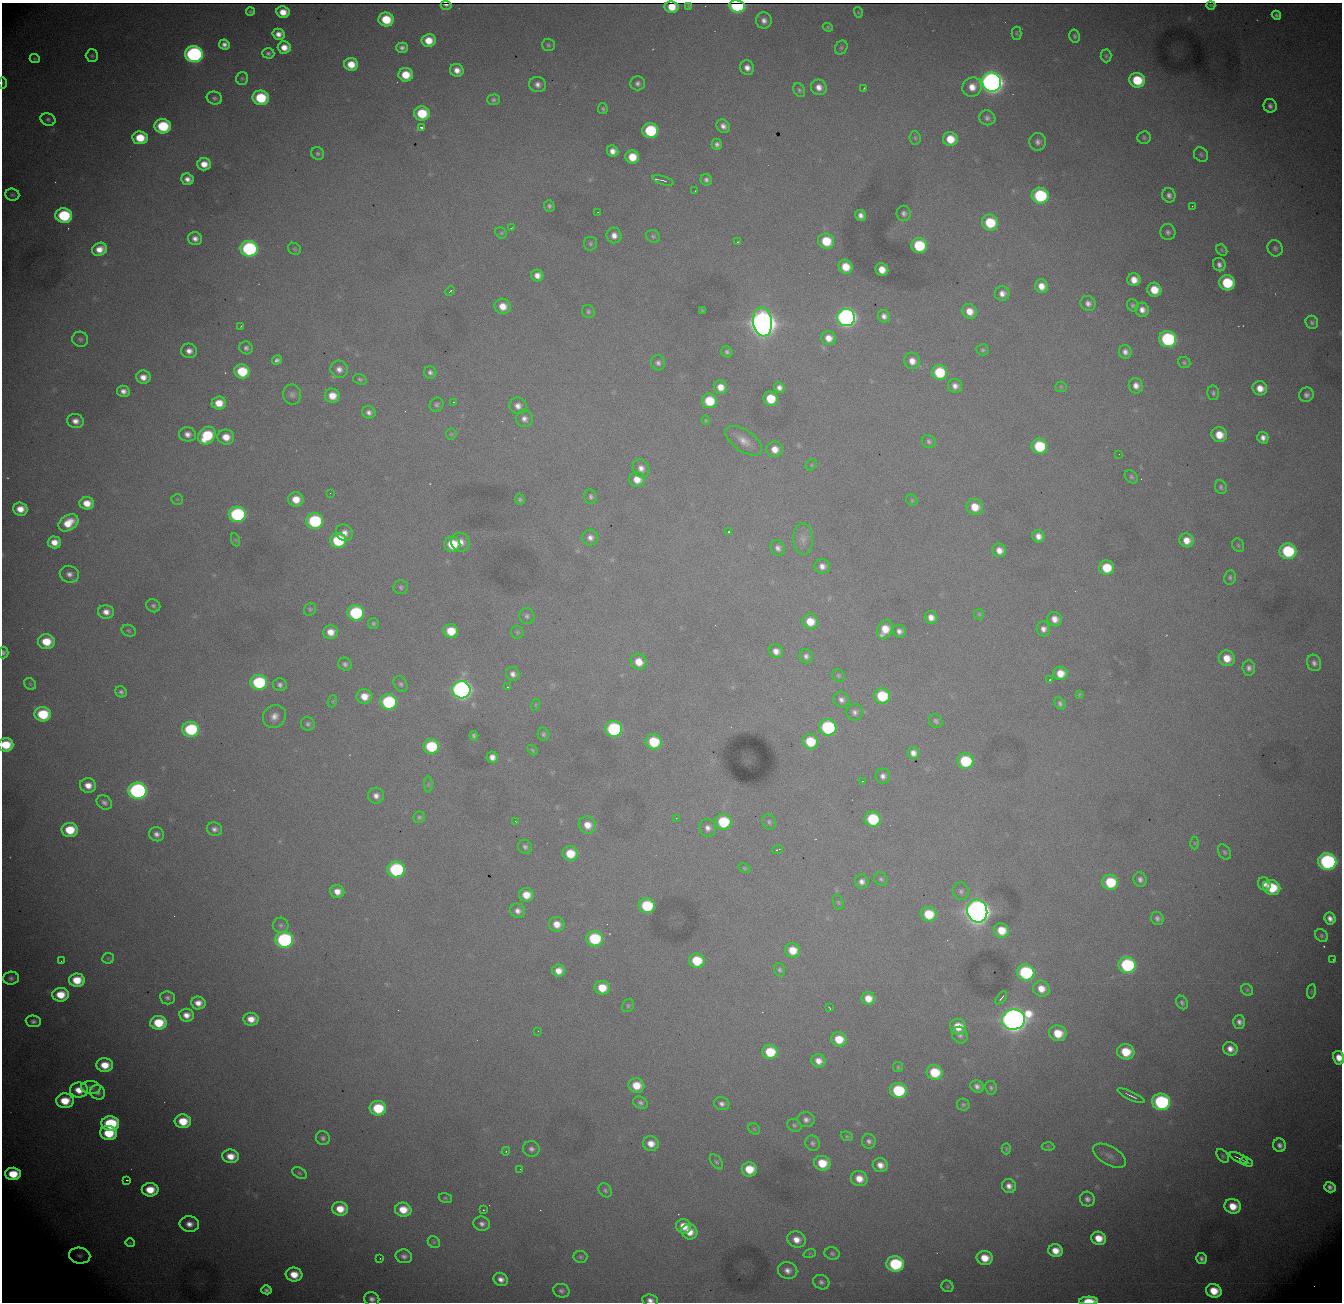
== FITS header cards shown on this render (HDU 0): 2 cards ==
NAXIS1  = 1340
NAXIS2  = 1300

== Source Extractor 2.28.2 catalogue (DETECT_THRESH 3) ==
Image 1340 x 1300 px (HDU 0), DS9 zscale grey, 1 PNG px = 1 image px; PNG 1344 x 1304 px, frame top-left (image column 1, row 1300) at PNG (2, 3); each listed source drawn as its Kron ellipse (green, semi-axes under 4 px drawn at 4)
Background 3200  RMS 33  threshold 100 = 3 sigma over >= 5 px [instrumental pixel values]
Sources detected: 437; all 437 listed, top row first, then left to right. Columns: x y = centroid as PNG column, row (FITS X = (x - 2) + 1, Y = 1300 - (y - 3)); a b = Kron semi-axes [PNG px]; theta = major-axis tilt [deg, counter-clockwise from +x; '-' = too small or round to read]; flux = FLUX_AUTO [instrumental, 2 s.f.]
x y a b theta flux
446 5 5 2 - 5.4e+03
1211 5 4 2 - 3.1e+03
688 6 3 2 - 1.9e+03
737 6 8 6 -10 2.5e+05
672 7 7 5 -8 2.0e+04
250 12 4 4 - 3.9e+03
283 12 6 6 - 3.0e+04
858 12 5 3 - 2.5e+03
1276 15 5 4 - 5.8e+03
386 19 7 7 - 7.8e+04
764 21 8 7 - 1.3e+04
828 27 5 4 - 2.8e+03
1017 33 6 5 - 3.4e+03
278 34 6 5 - 1.7e+04
1075 36 6 5 - 5.0e+03
429 41 7 6 - 4.0e+04
224 44 5 5 - 1.1e+04
548 45 6 6 - 4.7e+03
284 47 6 6 - 2.6e+04
402 48 6 5 - 8.6e+03
841 48 7 6 - 4.8e+03
268 53 6 5 - 5.4e+03
194 54 9 8 - 7.4e+05
92 56 6 6 - 4.4e+03
1106 56 6 5 - 3.9e+03
35 59 5 4 - 3.5e+03
351 64 7 6 - 3.9e+04
747 68 7 7 - 1.6e+04
457 70 7 6 - 1.9e+04
406 75 7 6 - 5.5e+04
242 78 6 6 - 4.2e+03
1137 80 8 7 - 9.9e+04
992 82 10 9 - 2.4e+06
3 83 6 4 89 2.7e+03
638 83 7 7 - 8.0e+03
538 85 8 7 - 1.2e+04
819 87 8 7 - 1.9e+04
972 87 10 9 - 3.1e+04
864 88 3 2 - 1.4e+03
799 90 7 5 -63 5.1e+03
214 98 8 6 -16 6.0e+03
261 98 8 7 - 1.3e+05
493 100 6 5 - 5.8e+03
1270 106 7 6 - 9.1e+03
603 109 5 5 - 4.5e+03
422 113 8 7 - 9.1e+04
987 118 8 7 - 8.7e+03
48 119 7 6 - 6.3e+03
163 126 8 7 - 1.5e+05
723 126 7 6 - 1.2e+04
421 127 3 3 - 4.7e+03
650 131 8 7 - 1.9e+05
140 138 8 6 -7 6.5e+04
915 138 7 5 -85 4.5e+03
1144 138 7 6 - 5.1e+03
950 139 7 7 - 5.0e+04
1038 142 9 8 - 1.1e+04
717 144 5 5 - 8.1e+03
613 151 6 5 - 1.6e+04
318 153 7 6 - 5.4e+03
1201 154 8 6 -46 5.6e+03
632 157 7 6 - 5.1e+04
204 164 7 6 - 2.8e+04
187 179 6 5 - 1.4e+04
663 180 11 3 -16 5.5e+03
706 180 6 5 - 7.6e+03
695 191 2 2 - 5.6e+03
12 195 7 6 - 4.7e+03
1169 195 7 6 - 9.4e+03
1040 196 8 8 - 2.4e+05
549 206 5 5 - 5.7e+03
1192 206 2 2 - 1.3e+03
598 212 2 2 - 1.7e+03
904 213 7 7 - 8.5e+03
64 215 8 7 - 2.0e+05
861 215 6 5 - 1.3e+04
990 223 8 8 - 1.0e+05
512 228 4 2 - 1.5e+03
1168 232 8 7 - 8.4e+03
501 233 6 5 - 3.3e+03
614 235 8 7 - 1.7e+04
653 236 7 6 - 4.3e+03
195 239 7 6 - 1.4e+04
826 241 8 7 - 8.0e+04
737 242 2 2 - 1.6e+03
590 244 7 6 - 4.7e+03
919 246 8 7 - 1.4e+05
1275 248 8 7 - 7.1e+03
99 249 8 6 23 2.7e+04
249 249 8 8 - 3.9e+05
295 249 7 5 -37 4.1e+03
1222 250 6 5 - 2.9e+03
1219 265 7 6 - 1.0e+04
845 267 7 6 - 4.6e+04
882 270 6 6 - 3.0e+04
537 275 6 6 - 1.7e+04
1134 280 6 6 - 2.7e+04
1227 283 8 7 - 1.3e+05
1041 286 7 6 - 2.6e+04
1154 290 7 7 - 5.1e+04
450 291 5 2 - 5.8e+03
1002 294 7 7 - 1.6e+04
1088 303 8 7 - 1.1e+04
1133 305 6 5 - 4.8e+03
503 306 8 7 - 3.1e+04
702 310 3 2 - 1.8e+03
1142 310 7 6 - 1.6e+04
970 311 8 7 - 2.9e+04
588 312 7 6 - 5.3e+03
884 316 6 5 - 1.1e+04
846 317 9 8 - 1.2e+06
762 322 14 9 -84 4.6e+06
1312 322 6 6 - 6.4e+03
241 326 3 2 - 1.5e+03
829 338 7 7 - 2.4e+04
80 339 8 7 - 6.7e+03
1168 339 8 8 - 3.2e+05
246 348 7 6 - 7.7e+03
983 350 6 5 - 4.8e+03
189 351 8 7 - 1.6e+04
727 352 6 5 - 6.1e+03
1125 352 7 6 - 1.2e+04
277 360 5 4 - 6.8e+03
912 361 8 7 - 2.3e+04
1184 362 6 5 - 4.4e+03
658 363 7 7 - 8.6e+03
339 369 9 8 - 1.5e+04
242 371 8 7 - 9.6e+04
430 372 6 6 - 7.8e+03
939 372 8 7 - 1.2e+05
143 377 7 6 - 2.0e+04
360 379 7 5 -19 4.1e+03
955 386 7 7 - 1.4e+04
1136 386 8 7 - 1.6e+04
721 387 7 6 - 2.6e+04
779 387 5 5 - 1.0e+04
1061 387 6 5 - 3.7e+03
1260 388 7 7 - 2.8e+04
123 391 6 5 - 1.3e+04
1213 393 7 6 - 5.5e+03
292 395 10 9 - 9.4e+03
1306 395 7 7 - 9.3e+03
332 396 7 7 - 3.4e+04
770 399 7 7 - 7.1e+04
709 401 7 7 - 8.4e+04
453 402 2 2 - 1.4e+03
219 403 7 6 - 3.9e+04
436 405 7 6 - 6.2e+03
518 406 9 8 - 1.5e+04
369 412 7 6 - 9.5e+03
524 419 8 8 - 1.2e+04
706 420 5 3 - 2.1e+03
75 421 8 7 - 1.7e+04
187 434 8 7 - 1.4e+04
451 434 5 5 - 3.7e+03
1219 435 8 7 - 4.2e+04
207 436 9 7 47 1.2e+05
226 437 8 7 - 3.1e+04
1263 438 6 5 - 1.3e+04
744 441 21 10 -34 3.0e+04
929 441 7 6 - 5.8e+03
1039 446 8 7 - 1.3e+05
775 449 8 8 - 2.5e+04
1119 454 2 2 - 8.6e+02
811 465 6 4 47 3.1e+03
641 468 9 8 - 1.6e+04
1131 477 7 5 -44 4.6e+03
637 479 8 7 - 3.1e+04
1221 487 7 5 -65 5.8e+03
330 493 2 2 - 1.6e+03
591 497 7 6 - 6.0e+03
177 499 5 5 - 3.2e+03
296 499 7 7 - 3.6e+04
520 499 5 4 - 4.4e+03
912 500 6 5 - 3.0e+03
87 503 7 6 - 3.2e+04
975 507 8 8 - 4.3e+04
20 509 7 6 - 3.0e+04
237 514 8 7 - 3.4e+05
314 521 8 8 - 2.3e+05
68 523 11 7 33 4.7e+04
729 532 3 2 - 3.8e+03
344 533 9 8 - 1.7e+04
1038 536 6 6 - 1.7e+04
590 538 8 8 - 1.3e+04
803 539 16 10 -87 1.9e+04
236 540 7 4 -70 3.3e+03
338 540 8 7 - 1.5e+05
1187 540 7 7 - 2.7e+04
54 542 7 6 - 2.5e+04
460 542 9 9 - 2.5e+04
452 544 8 7 - 8.1e+04
1238 545 7 5 -63 4.0e+03
778 548 8 7 - 1.0e+04
999 550 7 6 - 2.0e+04
1288 551 8 8 - 1.9e+05
822 566 7 7 - 1.5e+04
1107 568 7 7 - 7.3e+04
69 574 9 8 - 1.4e+04
1230 577 7 5 79 5.6e+03
401 587 7 7 - 5.5e+03
153 606 7 6 - 5.7e+03
310 609 7 5 60 4.4e+03
106 612 8 7 - 1.8e+04
356 613 8 7 - 2.4e+05
979 614 5 5 - 3.5e+03
527 616 8 7 - 7.4e+03
931 617 6 6 - 1.8e+04
1055 619 7 7 - 2.0e+04
810 622 8 7 - 4.4e+04
373 623 5 5 - 4.2e+03
885 629 10 7 62 4.3e+04
1043 629 7 6 - 1.3e+04
129 631 7 5 -23 3.8e+03
451 631 7 7 - 6.1e+04
899 631 7 6 - 1.1e+04
331 632 7 7 - 2.7e+04
517 632 6 6 - 4.5e+03
46 642 8 7 - 6.1e+04
776 651 7 6 - 1.8e+04
3 653 6 5 - 5.4e+03
806 656 7 6 - 9.3e+03
1227 658 8 7 - 3.8e+04
639 662 8 7 - 3.8e+04
1314 663 8 7 - 9.6e+03
345 664 7 6 - 7.0e+03
1249 668 7 6 - 9.9e+03
1060 673 7 6 - 3.6e+04
513 674 7 6 - 1.2e+04
838 675 6 6 - 4.4e+03
1050 680 3 3 - 4.0e+03
259 682 8 7 - 2.1e+05
30 684 6 5 - 3.6e+03
401 684 8 6 -63 6.3e+03
280 685 7 6 - 7.5e+03
508 687 3 2 - 1.7e+03
461 690 9 8 - 1.3e+06
121 692 6 5 - 6.5e+03
1079 694 4 3 - 2.4e+03
364 696 8 7 - 3.2e+04
882 696 8 7 - 1.2e+05
841 700 8 7 - 1.2e+04
333 701 6 4 71 2.8e+03
389 702 8 8 - 2.7e+05
1060 703 6 5 - 6.1e+03
535 705 6 3 71 2.7e+03
855 712 8 8 - 1.0e+04
43 714 8 7 - 1.2e+05
274 716 12 11 - 2.1e+04
936 721 7 6 - 5.8e+03
308 724 7 6 - 6.3e+03
828 727 8 8 - 2.9e+05
191 729 8 7 - 2.0e+05
614 729 8 8 - 2.8e+05
544 734 7 6 - 5.3e+03
474 736 5 4 - 5.7e+03
654 742 8 7 - 1.0e+05
810 742 8 7 - 8.7e+04
6 745 7 7 - 7.2e+04
431 746 8 7 - 1.4e+05
532 750 6 4 -49 3.2e+03
913 753 6 5 - 1.5e+04
492 757 6 5 - 1.6e+04
965 761 8 7 - 1.4e+05
883 776 7 7 - 1.1e+04
862 781 2 2 - 1.6e+03
428 784 8 4 90 3.3e+03
88 785 8 7 - 2.5e+04
137 791 9 8 - 7.4e+05
376 796 8 8 - 1.4e+04
104 802 8 6 -40 8.9e+03
419 817 6 5 - 4.6e+03
676 818 3 3 - 1.3e+03
873 819 8 7 - 1.5e+05
515 821 3 2 - 1.5e+03
723 822 8 8 - 1.3e+05
769 822 8 6 -67 5.7e+03
587 825 9 8 - 3.0e+04
708 828 9 8 - 1.5e+04
214 829 8 7 - 9.9e+03
70 830 8 7 - 7.3e+04
156 834 8 7 - 1.1e+04
1195 843 6 4 -90 2.9e+03
525 847 7 7 - 7.0e+03
778 849 5 2 - 2.2e+03
1224 852 8 6 -57 5.3e+03
570 854 7 7 - 6.4e+04
1327 861 9 8 - 5.5e+05
744 868 6 4 -27 3.2e+03
396 869 8 8 - 3.3e+05
881 879 7 6 - 5.2e+03
1140 879 7 6 - 8.9e+03
862 882 7 6 - 1.2e+04
1110 882 8 7 - 1.1e+05
1264 884 7 6 - 1.5e+04
1272 887 9 7 -24 9.4e+04
337 891 7 6 - 2.2e+04
961 891 9 7 -79 8.1e+03
526 895 7 7 - 3.6e+04
838 902 8 5 -71 3.7e+03
647 906 8 7 - 1.4e+05
518 911 7 7 - 1.3e+04
977 911 11 10 - 3.8e+06
929 914 8 7 - 7.5e+04
1157 918 7 6 - 8.3e+03
1330 918 6 5 - 1.4e+04
557 924 8 7 - 2.7e+04
281 925 8 7 - 7.8e+03
1001 930 8 7 - 4.9e+04
1321 936 7 5 -47 4.9e+03
594 939 8 7 - 1.6e+05
284 940 9 8 - 4.5e+05
792 950 8 7 - 4.4e+04
108 958 5 5 - 3.2e+03
1333 960 2 2 - 1.6e+03
61 961 2 2 - 1.1e+03
697 961 8 7 - 8.5e+04
1127 965 8 8 - 2.8e+05
779 970 7 5 -71 5.2e+03
558 971 6 6 - 2.3e+04
1026 972 8 8 - 2.7e+05
11 978 8 6 4 8.0e+03
77 980 8 6 1 5.6e+04
602 988 7 6 - 5.1e+04
1041 989 8 8 - 3.1e+04
1247 990 6 5 - 3.9e+03
1311 991 7 3 82 2.5e+03
60 995 8 7 - 5.2e+04
168 998 7 6 - 7.4e+03
868 998 7 6 - 3.1e+04
1001 998 8 2 50 4.2e+03
198 1003 7 6 - 2.0e+04
1182 1003 7 5 -59 5.7e+03
628 1006 7 5 58 3.9e+03
829 1008 3 2 - 1.9e+03
186 1015 7 6 - 2.0e+04
251 1019 7 6 - 2.8e+04
1014 1020 11 10 - 3.0e+06
33 1021 7 6 - 7.7e+03
1239 1022 6 6 - 1.1e+04
158 1023 8 7 - 8.2e+04
958 1027 8 7 - 4.9e+04
538 1031 2 2 - 1.1e+03
1058 1033 9 8 - 5.9e+04
960 1035 8 7 - 8.7e+03
839 1039 8 7 - 5.4e+04
1230 1049 7 6 - 1.9e+04
770 1052 8 7 - 8.7e+04
1126 1052 8 8 - 7.4e+04
1339 1058 7 5 -78 2.9e+04
819 1061 7 6 - 2.1e+04
105 1065 8 7 - 4.5e+04
898 1067 5 5 - 3.2e+03
934 1072 8 7 - 9.0e+04
636 1085 8 7 - 4.7e+04
977 1086 7 6 - 9.8e+03
91 1087 10 6 -4 8.9e+03
991 1088 7 5 -81 4.9e+03
79 1090 9 7 -1 3.6e+04
898 1090 8 7 - 1.6e+05
98 1092 8 7 - 9.8e+03
1131 1096 15 3 -25 7.2e+03
65 1101 9 7 -3 6.1e+04
1161 1102 9 8 - 3.6e+05
640 1103 7 6 - 7.1e+03
722 1104 8 6 -15 9.1e+03
963 1105 6 6 - 4.6e+03
378 1108 8 7 - 1.1e+05
806 1120 8 7 - 1.0e+04
183 1121 8 7 - 6.2e+04
110 1124 9 7 -3 1.8e+05
794 1125 7 6 - 5.0e+03
754 1129 6 5 - 3.0e+03
109 1133 8 7 - 9.3e+04
847 1136 6 4 -20 3.6e+03
323 1138 7 6 - 7.6e+03
869 1141 7 6 - 8.5e+03
813 1143 7 7 - 6.4e+03
651 1144 8 7 - 2.5e+04
1280 1145 7 6 - 1.1e+04
1048 1146 6 4 -2 2.8e+03
531 1149 8 7 - 9.5e+03
1006 1149 5 4 - 4.0e+03
506 1151 4 3 - 2.3e+03
231 1156 8 7 - 3.2e+04
1110 1156 18 9 -29 1.8e+04
1223 1156 8 5 -50 4.5e+03
1239 1158 10 2 -25 6.7e+03
716 1162 8 5 -51 4.7e+03
1247 1162 7 2 -24 4.1e+03
822 1163 8 7 - 6.2e+04
880 1165 8 7 - 2.1e+04
520 1169 2 2 - 2.0e+03
749 1169 7 7 - 5.8e+04
299 1173 8 5 -28 4.6e+03
13 1174 8 6 -2 6.9e+04
859 1179 8 7 - 3.2e+04
127 1180 3 2 - 3.5e+03
1009 1186 7 6 - 1.5e+04
1330 1187 6 5 - 9.5e+03
150 1190 8 6 -1 5.3e+04
605 1190 8 6 -47 5.6e+03
445 1198 7 5 -16 3.8e+03
1087 1199 8 7 - 1.1e+04
1233 1206 8 7 - 4.5e+04
340 1209 8 6 -3 4.2e+04
403 1210 8 7 - 4.5e+04
483 1210 3 2 - 4.9e+03
189 1224 10 7 -6 2.1e+04
482 1224 8 7 - 1.0e+04
684 1226 7 7 - 3.4e+04
689 1232 8 7 - 3.1e+04
1099 1238 7 6 - 4.0e+04
796 1240 9 8 - 2.6e+04
434 1242 6 5 - 4.7e+03
130 1243 5 4 - 2.5e+03
1055 1251 7 6 - 3.2e+04
810 1253 6 4 18 3.3e+03
832 1254 8 6 -16 5.8e+03
80 1256 11 8 -9 1.1e+04
404 1256 8 6 -13 9.4e+03
580 1257 7 6 - 5.1e+03
380 1258 3 2 - 1.3e+03
985 1258 8 7 - 4.4e+04
1201 1259 5 5 - 8.9e+03
895 1264 8 7 - 2.1e+05
788 1270 10 8 -14 1.6e+04
294 1275 8 7 - 4.4e+04
501 1279 7 6 - 1.5e+04
821 1282 8 7 - 8.5e+03
947 1286 6 5 - 4.1e+03
266 1290 5 4 - 7.4e+03
561 1291 8 7 - 7.4e+03
1214 1291 8 6 -18 5.4e+04
372 1299 8 7 - 1.1e+04
650 1300 8 5 -8 1.2e+04
1088 1301 9 4 2 7.1e+04
At the frame edge (FLAGS 8, measured only in part): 8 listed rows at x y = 737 6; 3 83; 3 653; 6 745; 1339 1058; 372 1299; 650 1300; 1088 1301